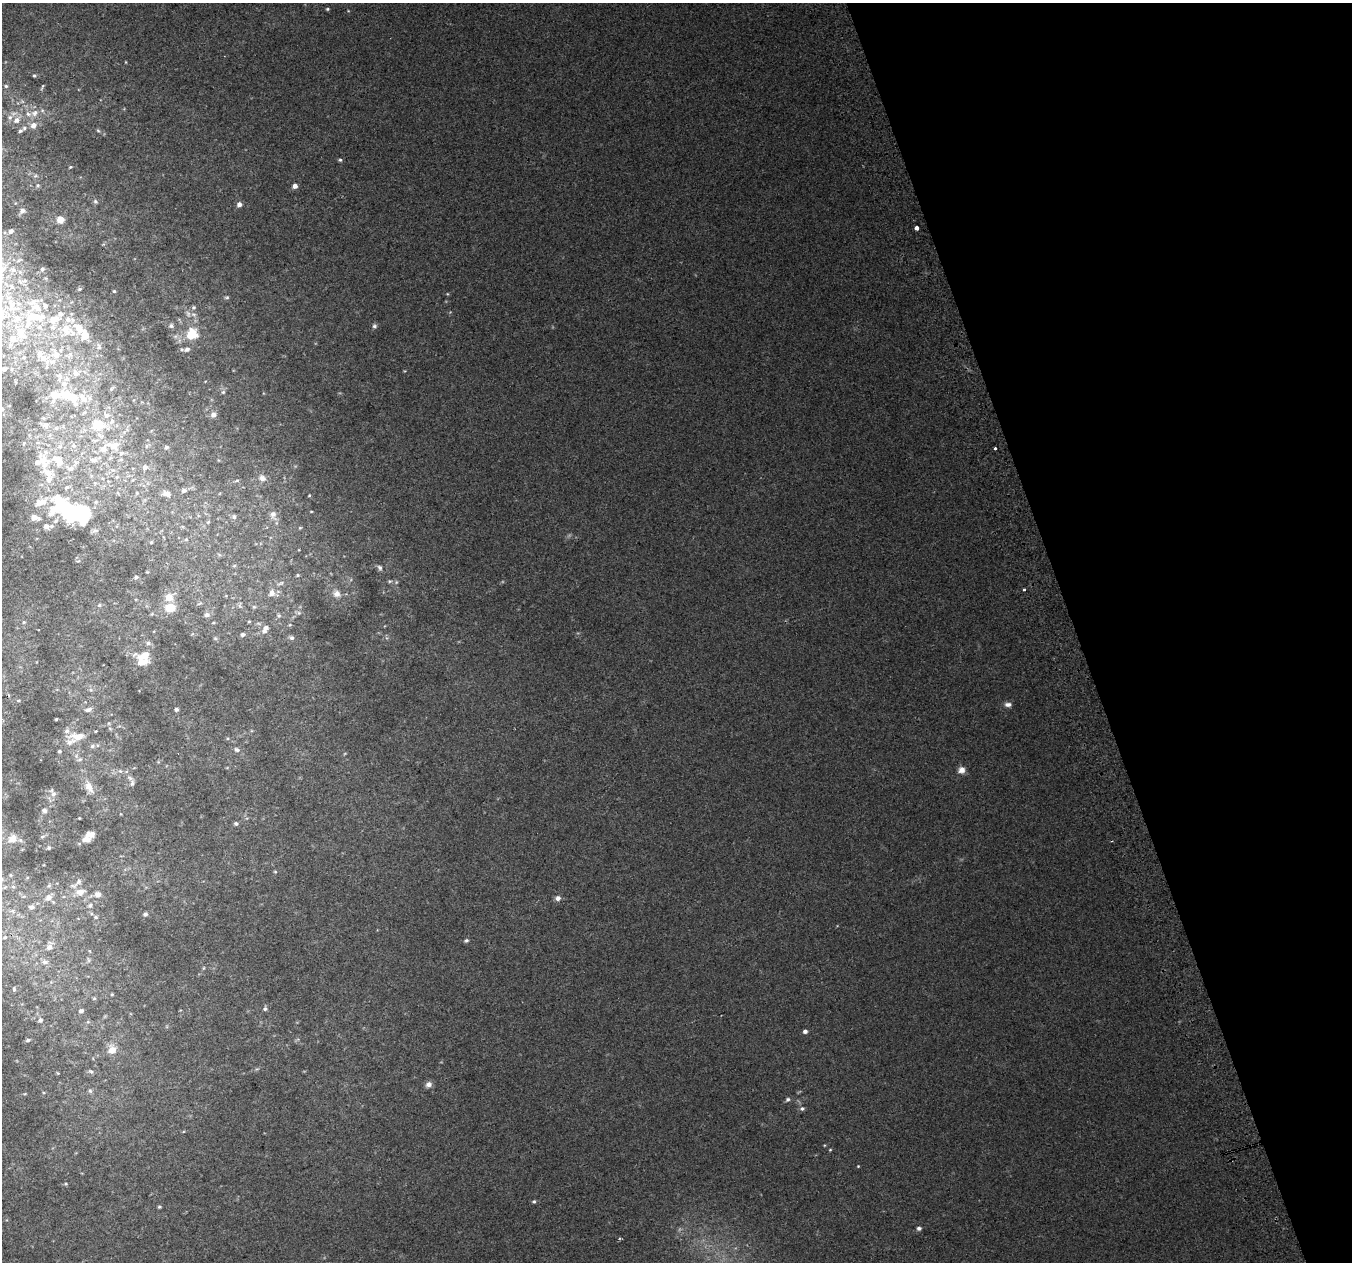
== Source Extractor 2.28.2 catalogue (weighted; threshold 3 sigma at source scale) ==
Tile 12 of 4 x 4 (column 4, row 3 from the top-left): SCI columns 4094-5443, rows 1395-2654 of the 5483 x 5253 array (HDU 1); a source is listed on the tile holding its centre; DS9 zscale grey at full resolution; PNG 1354 x 1264 px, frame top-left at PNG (2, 3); no overlay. Shown black and unused: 20% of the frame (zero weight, under 2 of 3 exposures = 2% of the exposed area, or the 3 px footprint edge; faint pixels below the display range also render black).
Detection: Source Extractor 2.28.2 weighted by HDU 2 'WHT'; one run over the whole footprint, this tile lists its part. Background 0.0336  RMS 0.0096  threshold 0.0434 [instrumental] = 3 sigma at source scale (4.5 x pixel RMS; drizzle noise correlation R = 1.50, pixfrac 1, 0.0396/0.0396 arcsec/px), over >= 5 px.
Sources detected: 234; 1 too faint to see at this stretch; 6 inside a brighter object's white glare — not listed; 39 inside a brighter listed object's ellipse — not listed separately; the other 188 listed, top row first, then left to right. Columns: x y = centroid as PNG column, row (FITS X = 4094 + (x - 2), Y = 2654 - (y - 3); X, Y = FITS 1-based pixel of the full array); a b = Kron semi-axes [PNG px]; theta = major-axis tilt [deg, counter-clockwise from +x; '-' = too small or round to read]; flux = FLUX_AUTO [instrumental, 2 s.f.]
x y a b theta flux
327 9 5 4 - 1.3
126 62 4 3 - 0.68
34 76 5 4 - 1.4
6 86 5 5 - 1.5
42 87 9 3 69 1.3
35 113 11 9 45 7.1
16 120 10 9 - 6.3
33 125 8 7 - 5.8
24 128 7 5 17 2.4
98 131 6 4 -3 1.3
340 160 5 4 - 1.5
70 167 5 3 - 0.87
35 176 6 4 42 1.5
38 185 6 5 - 1.8
295 186 5 4 - 5.4
95 201 7 6 - 1.9
239 204 5 5 - 4.3
22 211 9 6 31 3.4
60 219 6 5 - 15
917 227 3 3 - 62
11 231 4 4 - 3
19 260 6 4 19 1.4
2 269 12 10 69 8.4
42 269 6 5 - 2
13 270 10 7 -21 4.8
25 281 8 4 8 2.2
12 287 8 6 -75 3.3
80 289 5 3 - 1.2
114 291 3 3 - 1.1
227 297 5 5 - 1.5
11 305 26 14 -43 30
36 307 17 12 -13 14
193 307 5 5 - 1.7
54 319 15 10 25 12
171 326 7 7 - 2.5
374 326 7 6 - 2.3
39 327 8 6 0 3.7
79 328 21 12 -57 16
65 329 15 12 -66 15
21 333 19 13 -66 20
192 334 13 12 - 22
85 335 6 5 - 19
99 347 9 7 -83 3.5
187 349 8 6 6 3.9
56 355 14 12 -68 11
70 355 9 6 51 3.5
24 357 7 5 -70 2.1
43 358 14 9 -32 12
4 369 5 4 - 3.4
405 371 4 4 - 0.82
76 373 11 10 - 8.6
59 379 11 6 58 4.5
112 388 8 4 46 1.5
223 392 6 6 - 1.9
55 395 32 12 10 19
83 398 37 20 49 34
106 415 9 7 -26 5
213 415 6 6 - 5
45 425 10 9 - 5.8
97 425 7 6 - 43
56 428 6 6 - 2.3
100 435 10 5 -25 3.7
24 443 5 4 - 1.2
38 443 8 4 8 2
60 446 8 7 - 4.1
74 446 8 7 - 3.7
113 446 17 10 -15 13
146 446 5 3 - 1
166 447 5 4 - 1.8
995 448 3 3 - 2.4
93 460 12 7 -3 5.4
39 462 26 13 33 14
59 463 11 10 - 6.9
145 467 7 6 - 3.4
70 468 12 7 -15 5.4
47 472 23 11 -27 13
117 477 6 5 - 1.4
262 478 10 8 -34 4.7
237 481 7 3 9 1.2
184 491 6 5 - 2.9
137 493 5 5 - 1.2
166 494 11 8 -23 5.4
309 495 3 3 - 0.75
62 505 36 32 39 66
311 511 3 2 - 0.73
273 514 9 8 - 4.2
234 517 7 5 -77 1.8
208 522 6 4 45 1.3
300 528 5 3 - 0.88
95 531 10 4 5 2.1
186 539 5 5 - 1.4
151 542 4 4 - 1.3
234 566 5 5 - 1.2
380 568 8 6 -59 2.7
147 572 4 4 - 0.82
297 575 5 4 - 1.3
136 577 6 4 9 1.8
390 581 6 5 - 1.4
280 583 10 5 18 2.8
1024 590 3 3 - 4.6
272 593 9 8 - 5.9
337 594 13 11 -40 8.9
226 596 5 3 - 0.85
169 597 9 7 27 12
199 604 6 4 20 1.4
99 605 6 5 - 1.7
254 607 6 5 - 1.4
170 608 12 10 7 16
298 613 9 5 -11 2.5
207 615 8 7 - 3.5
279 615 7 6 - 2.1
249 621 4 4 - 1
24 622 5 4 - 1.1
213 623 5 3 - 0.99
290 625 5 4 - 1.2
265 629 12 7 64 6.7
243 634 6 5 - 2.7
215 638 6 5 - 1.4
291 638 7 6 - 2.7
148 643 7 6 - 2.7
145 655 17 9 2 14
18 701 5 3 - 0.86
1008 704 9 6 -3 3.7
176 709 4 4 - 2
88 710 11 6 17 3.3
56 719 3 3 - 1.1
78 736 22 10 3 14
92 746 7 6 - 2.2
237 750 7 6 - 3
59 751 4 4 - 1.5
80 759 9 4 2 2.1
961 770 9 8 - 5.8
120 771 6 5 - 1.9
132 783 10 6 81 3.1
89 787 17 8 -62 10
53 794 9 7 61 4
44 810 6 5 - 3.1
79 818 2 2 - 0.78
236 824 6 5 - 2.3
42 836 7 3 19 1.2
13 839 8 7 - 10
86 839 9 7 0 6.6
49 848 4 4 - 1.4
275 872 5 4 - 1
10 875 5 3 - 0.82
77 883 22 7 41 5
49 885 6 4 21 1.1
5 887 6 4 19 1.2
13 887 5 4 - 1.2
80 892 13 9 10 8.3
98 894 8 8 - 4.5
48 897 8 7 - 4.3
558 898 7 6 - 4
90 905 7 5 73 2.1
31 907 6 5 - 2.7
13 911 8 5 -6 2.2
145 914 6 5 - 2.2
96 917 6 4 -2 1.5
5 937 6 5 - 1.8
466 941 6 5 - 1.7
49 947 8 6 77 6.5
88 960 8 3 -77 1.6
45 962 9 6 4 4
204 968 6 4 88 1.1
14 989 6 4 -82 1.4
112 994 4 4 - 0.95
94 998 5 5 - 1.3
265 1009 7 6 - 2.3
81 1011 5 5 - 3.6
40 1020 6 5 - 2.4
88 1022 6 4 -17 1.4
805 1031 4 4 - 3.1
28 1040 5 4 - 1.7
112 1050 12 11 - 10
257 1069 6 5 - 1.5
91 1071 8 5 -36 2
58 1073 4 4 - 0.86
428 1084 8 7 - 4.4
90 1091 7 5 70 2
25 1094 5 3 - 0.88
788 1099 6 5 - 2
802 1108 6 5 - 2.2
830 1150 4 4 - 0.81
858 1166 3 3 - 0.75
66 1184 5 4 - 1.2
534 1201 5 5 - 1.6
159 1207 5 4 - 1.4
919 1228 5 5 - 2.8
Isophote crosses this tile's border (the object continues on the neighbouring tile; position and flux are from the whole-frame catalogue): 1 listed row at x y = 2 269
Unlisted compact peaks at least as high as the median listed source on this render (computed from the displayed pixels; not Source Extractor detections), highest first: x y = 620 1238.